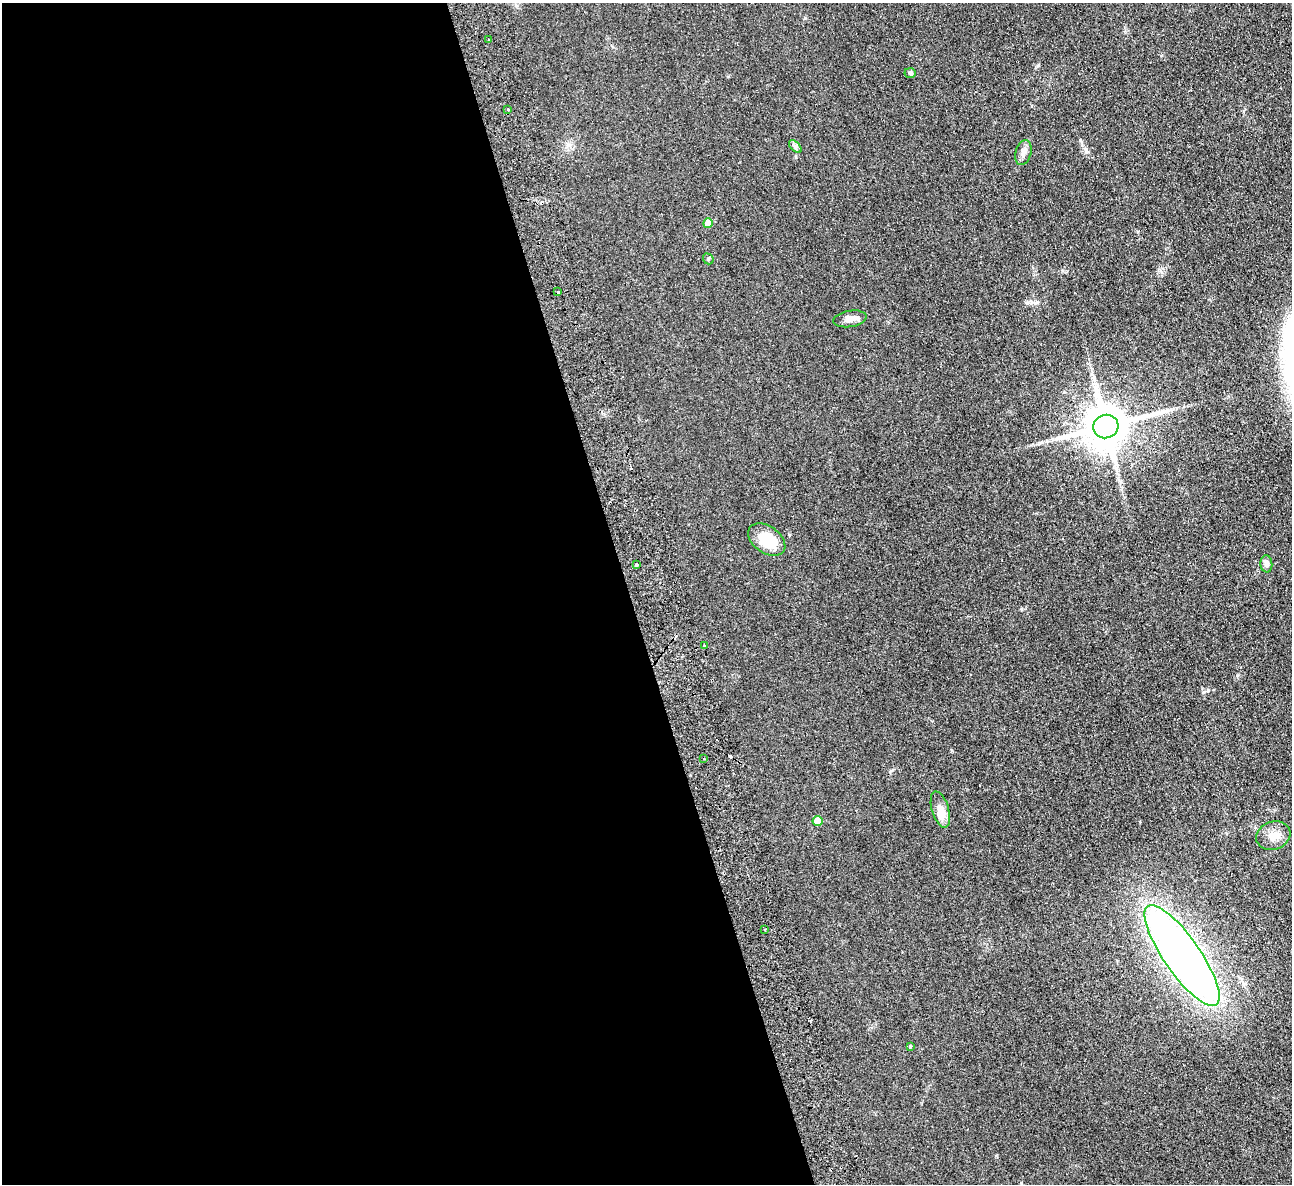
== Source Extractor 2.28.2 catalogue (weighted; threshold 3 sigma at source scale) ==
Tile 9 of 4 x 4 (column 1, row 3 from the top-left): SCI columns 56-1345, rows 1466-2647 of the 5272 x 5176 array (HDU 1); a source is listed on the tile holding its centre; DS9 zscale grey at full resolution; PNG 1294 x 1186 px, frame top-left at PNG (2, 3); each listed source drawn as its Kron ellipse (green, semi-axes under 4 px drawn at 4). Shown black and unused: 49% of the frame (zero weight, under 2 of 3 exposures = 3% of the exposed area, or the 3 px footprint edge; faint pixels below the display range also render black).
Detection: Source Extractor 2.28.2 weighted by HDU 2 'WHT'; one run over the whole footprint, this tile lists its part. Background 0.0624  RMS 0.0095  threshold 0.0429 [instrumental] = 3 sigma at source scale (4.5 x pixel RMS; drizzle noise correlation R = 1.50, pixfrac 1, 0.05/0.05 arcsec/px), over >= 5 px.
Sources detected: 24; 1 inside a brighter object's white glare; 2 cosmic-ray / hot-pixel residue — neither listed nor drawn; the other 21 listed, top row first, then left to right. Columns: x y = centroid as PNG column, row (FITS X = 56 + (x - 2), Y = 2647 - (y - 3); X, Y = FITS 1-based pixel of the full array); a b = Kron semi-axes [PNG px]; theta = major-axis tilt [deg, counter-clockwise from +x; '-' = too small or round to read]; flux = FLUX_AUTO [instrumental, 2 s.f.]
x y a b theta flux
488 39 3 3 - 2.6
910 73 6 4 -4 1.5
508 109 2 2 - 1.1
795 147 8 4 -44 2
1023 152 13 7 74 4.6
708 223 5 5 - 11
708 259 6 5 - 1.4
558 292 3 3 - 2.5
850 319 17 8 10 6.3
1106 426 13 11 16 3600
767 540 20 13 -35 28
637 564 3 2 - 1.4
1266 564 9 6 -86 3.6
704 646 3 3 - 3.9
704 758 3 3 - 1.9
940 810 18 8 -73 10
818 821 5 5 - 12
1273 836 17 14 19 11
765 929 3 2 - 0.81
1182 956 60 18 -55 670
910 1046 3 3 - 3.2
Unlisted compact peaks at least as high as the median listed source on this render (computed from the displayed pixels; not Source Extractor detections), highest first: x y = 805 18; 1021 609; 1204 692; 1086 150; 1080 140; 891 771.